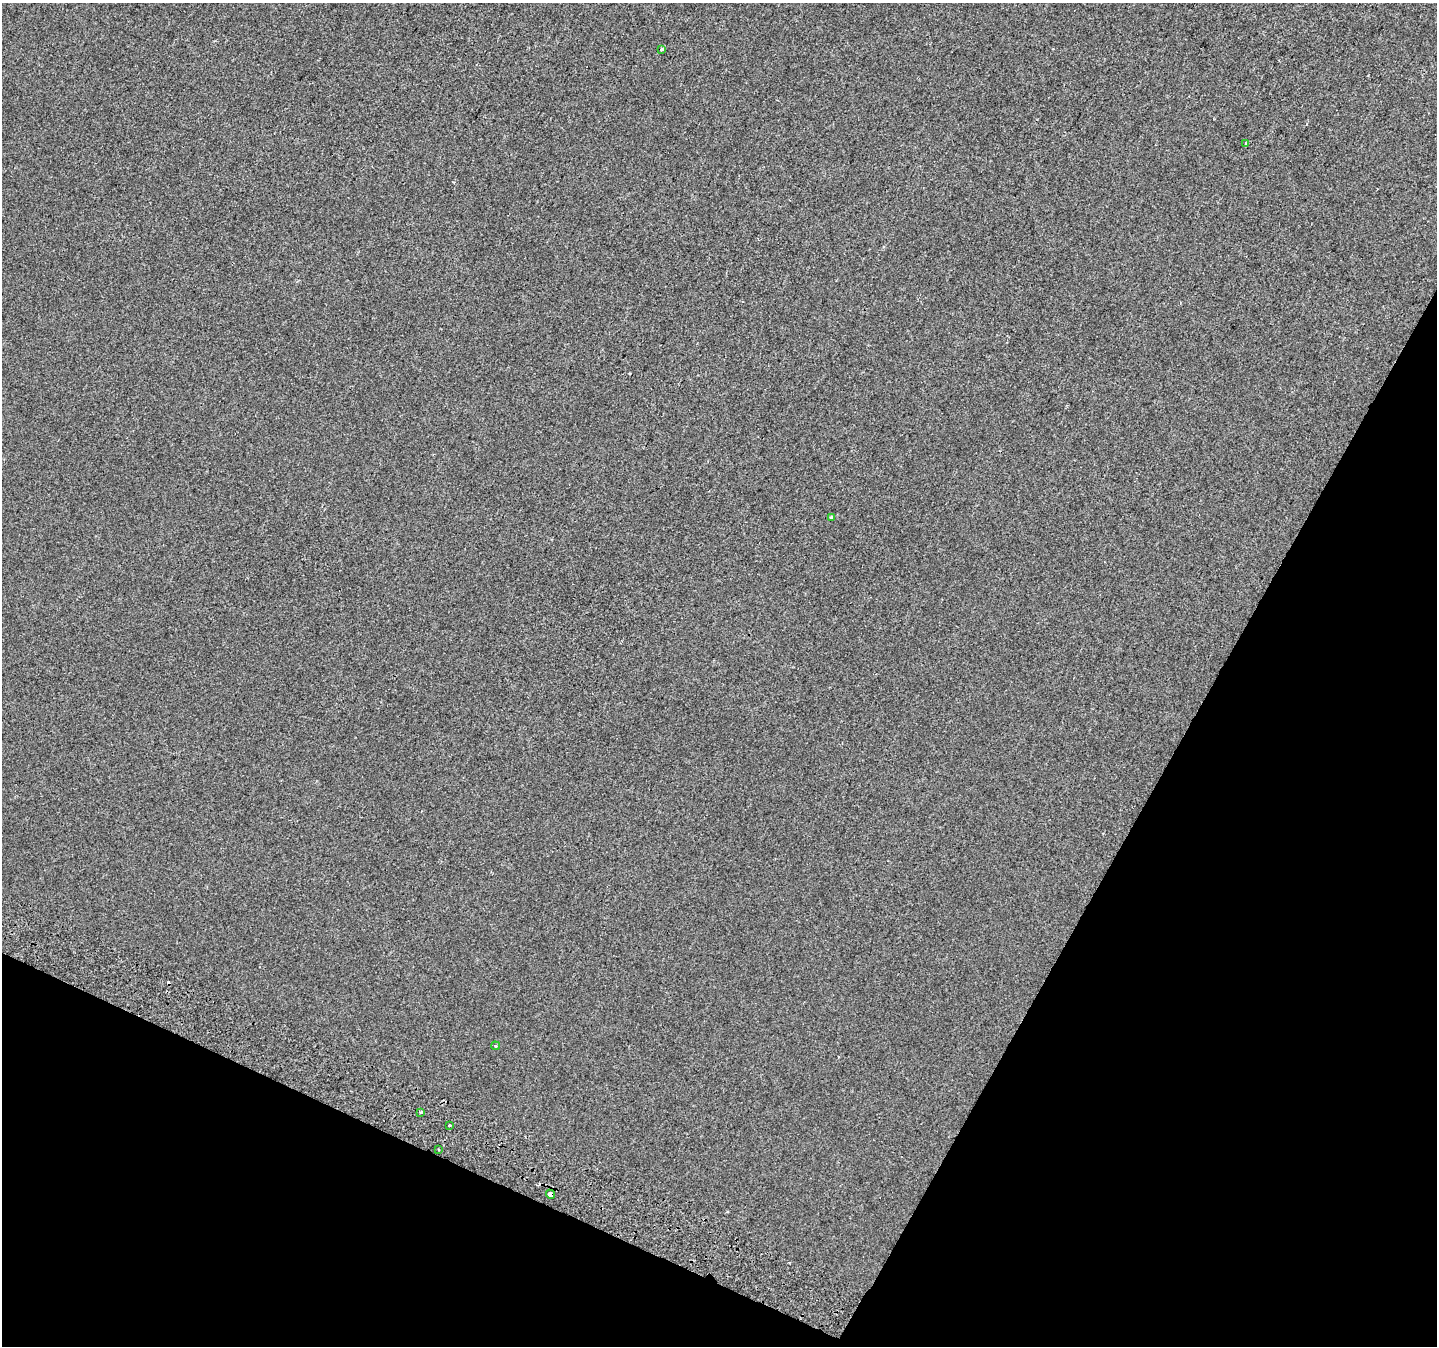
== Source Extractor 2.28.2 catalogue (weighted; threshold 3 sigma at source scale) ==
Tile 15 of 4 x 4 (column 3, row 4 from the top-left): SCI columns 2875-4309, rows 267-1610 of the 5769 x 5892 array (HDU 1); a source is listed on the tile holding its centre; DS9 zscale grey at full resolution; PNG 1439 x 1348 px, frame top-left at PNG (2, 3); each listed source drawn as its Kron ellipse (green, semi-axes under 4 px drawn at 4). Shown black and unused: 25% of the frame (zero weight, under 2 of 3 exposures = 2% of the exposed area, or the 3 px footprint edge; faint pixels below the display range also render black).
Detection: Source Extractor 2.28.2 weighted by HDU 2 'WHT'; one run over the whole footprint, this tile lists its part. Background -3.19e-04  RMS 0.0055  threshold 0.0246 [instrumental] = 3 sigma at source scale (4.5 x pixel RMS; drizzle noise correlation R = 1.50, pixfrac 1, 0.0396/0.0396 arcsec/px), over >= 5 px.
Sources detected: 8; all 8 listed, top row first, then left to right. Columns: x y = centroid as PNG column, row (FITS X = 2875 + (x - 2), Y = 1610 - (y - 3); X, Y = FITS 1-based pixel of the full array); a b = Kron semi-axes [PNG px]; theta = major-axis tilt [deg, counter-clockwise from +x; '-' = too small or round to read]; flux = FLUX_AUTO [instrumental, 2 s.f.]
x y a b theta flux
661 49 3 3 - 2.6
1246 143 3 2 - 0.55
831 517 3 3 - 1.7
495 1046 4 3 - 0.76
421 1112 3 3 - 0.56
450 1126 3 3 - 2.2
438 1150 3 2 - 0.77
550 1194 5 4 - 2.9
Overlapping masked pixels (flux is a lower limit): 1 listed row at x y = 550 1194